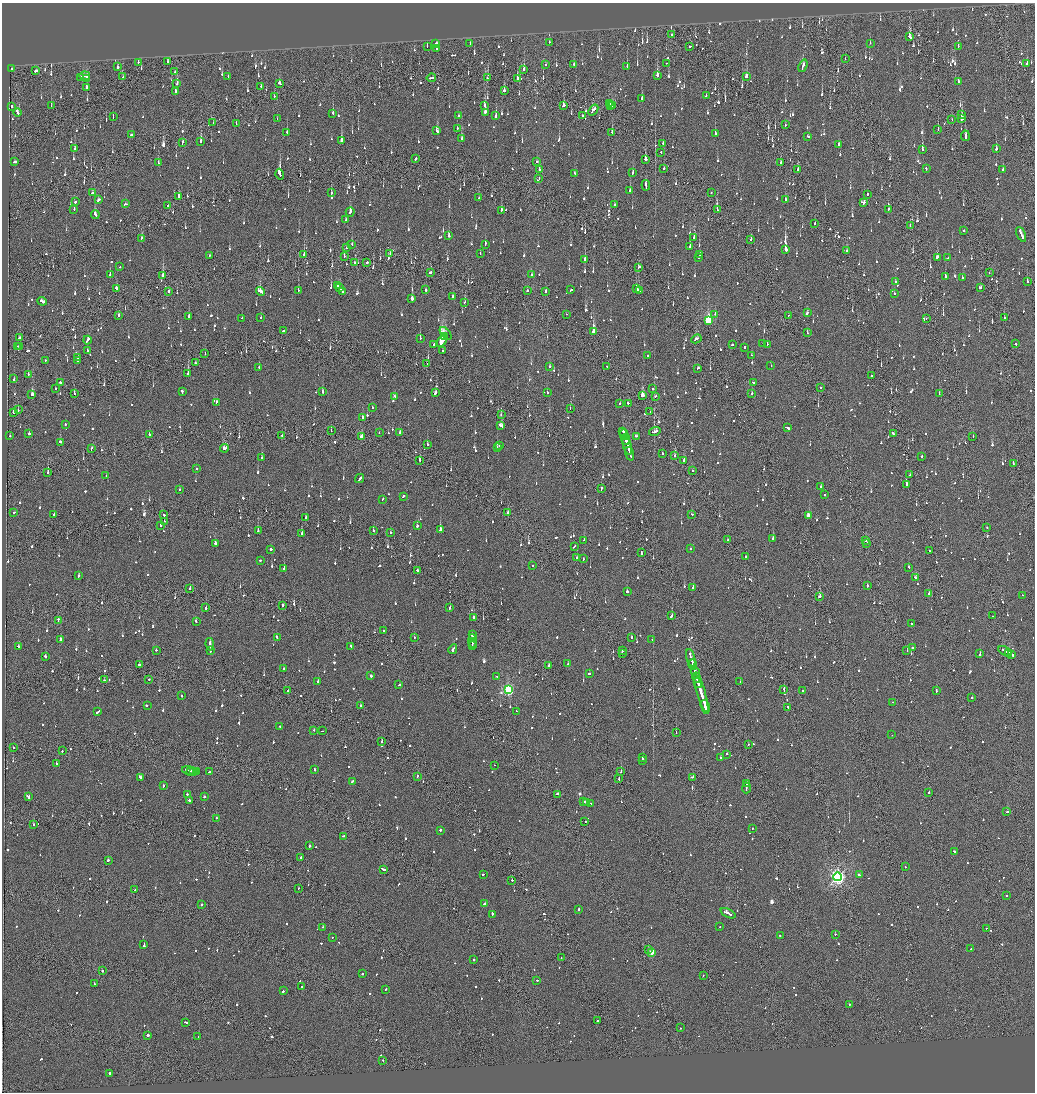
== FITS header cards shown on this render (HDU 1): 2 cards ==
NAXIS1  =                 2065
NAXIS2  =                 2180

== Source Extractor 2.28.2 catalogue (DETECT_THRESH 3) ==
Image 2065 x 2180 px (HDU 1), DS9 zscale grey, zoomed out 1/2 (1 PNG px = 2 x 2 image px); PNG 1037 x 1094 px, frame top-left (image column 1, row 2179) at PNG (2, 3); each listed source drawn as its Kron ellipse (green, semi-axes under 4 px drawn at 4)
Background -0.121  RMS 0.068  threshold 0.203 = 3 sigma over >= 5 px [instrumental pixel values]
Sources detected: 1889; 78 cannot appear on this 1/2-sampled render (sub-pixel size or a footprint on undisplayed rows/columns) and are neither listed nor drawn; of the other 1811, the 500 brightest by FLUX_AUTO listed and drawn (1311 fainter detections omitted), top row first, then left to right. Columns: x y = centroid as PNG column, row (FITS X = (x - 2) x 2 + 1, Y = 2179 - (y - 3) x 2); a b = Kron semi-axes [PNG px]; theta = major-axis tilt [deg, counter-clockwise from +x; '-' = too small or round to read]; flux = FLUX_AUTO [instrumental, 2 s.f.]
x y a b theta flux
672 34 3 2 - 290
910 37 4 2 - 460
549 42 2 2 - 220
436 43 2 2 - 800
870 43 2 2 - 220
470 44 3 2 - 210
690 46 2 2 - 150
958 46 2 2 - 140
427 47 2 2 - 130
437 49 2 2 - 420
845 59 2 1 - 120
138 62 2 1 - 170
167 62 3 2 - 130
666 63 2 2 - 140
1027 63 3 2 - 150
574 64 2 2 - 160
546 65 2 2 - 260
627 66 3 2 - 160
803 66 6 2 68 350
118 67 2 2 - 160
11 69 2 2 - 290
524 69 3 2 - 560
35 71 3 2 - 340
175 72 2 2 - 410
657 75 3 2 - 660
85 76 5 2 - 380
228 76 2 2 - 130
123 77 2 1 - 180
747 77 3 2 - 630
81 78 2 2 - 310
87 78 2 2 - 240
431 78 5 2 - 300
487 78 2 1 - 130
517 79 3 2 - 440
959 82 2 2 - 240
280 83 3 2 - 280
177 84 3 2 - 330
261 86 2 2 - 160
87 88 3 2 - 160
504 90 2 2 - 560
175 91 2 2 - 180
274 96 2 1 - 490
706 96 2 2 - 150
642 98 2 2 - 200
609 104 2 2 - 140
484 105 4 2 - 140
12 106 3 2 - 200
51 106 2 2 - 120
563 106 3 2 - 290
611 106 2 1 - 190
613 106 2 2 - 350
593 110 6 2 51 270
17 112 4 2 - 560
485 112 2 2 - 680
333 113 2 2 - 250
496 115 3 2 - 260
961 115 3 2 - 130
459 116 2 2 - 120
582 116 2 2 - 630
113 117 2 2 - 120
277 119 2 1 - 170
961 119 3 2 - 310
952 120 2 1 - 260
213 123 2 1 - 140
236 124 3 2 - 120
785 125 2 2 - 140
457 129 2 2 - 130
938 130 2 1 - 180
437 131 4 3 - 150
287 132 2 2 - 300
612 132 2 2 - 250
715 134 2 2 - 460
131 135 3 2 - 170
808 136 2 2 - 120
965 136 5 2 - 420
461 139 4 2 - 160
341 140 3 2 - 980
182 142 3 2 - 220
201 142 3 2 - 450
663 143 2 1 - 270
839 144 2 2 - 220
75 149 2 2 - 170
996 149 2 2 - 300
922 150 2 2 - 1100
661 152 2 1 - 250
416 158 3 2 - 240
645 159 2 2 - 660
537 161 2 2 - 320
14 162 4 2 - 170
158 163 2 2 - 180
781 163 2 2 - 250
664 168 2 2 - 210
926 168 3 2 - 120
1003 169 2 2 - 230
539 170 2 2 - 310
798 170 3 2 - 140
575 173 3 2 - 120
633 173 2 2 - 180
280 174 5 2 - 5900
539 179 2 2 - 120
646 185 5 2 - 300
630 191 2 2 - 720
92 193 3 2 - 240
331 193 2 2 - 120
711 193 2 1 - 260
867 194 2 2 - 190
179 196 3 2 - 270
479 198 2 1 - 170
98 200 3 2 - 180
785 200 2 2 - 210
75 202 2 2 - 240
864 203 4 2 - 220
125 204 3 2 - 130
168 205 2 2 - 180
615 205 2 2 - 170
74 209 2 2 - 150
888 209 2 2 - 130
501 210 3 2 - 160
717 210 2 1 - 140
350 212 5 2 - 190
95 214 4 2 - 390
346 220 3 2 - 150
815 223 2 2 - 160
910 226 2 1 - 140
964 230 2 2 - 240
1021 234 8 2 -66 530
449 236 2 2 - 730
694 237 3 2 - 200
142 238 3 2 - 220
751 239 2 2 - 230
352 244 2 2 - 480
485 244 3 2 - 120
690 247 2 2 - 240
347 248 2 2 - 280
785 249 3 2 - 5000
847 251 2 2 - 140
304 254 2 2 - 320
390 254 2 2 - 200
480 254 2 1 - 190
700 254 2 2 - 480
209 255 2 2 - 160
344 257 2 1 - 290
699 257 2 2 - 510
937 257 4 2 - 310
948 258 2 2 - 220
585 259 2 2 - 270
367 262 2 1 - 640
354 263 2 1 - 200
120 267 2 2 - 140
639 267 3 2 - 170
430 273 3 2 - 160
989 273 2 1 - 120
110 274 2 2 - 240
532 275 3 2 - 200
163 276 2 2 - 470
945 276 2 2 - 620
963 277 3 2 - 140
895 282 2 2 - 120
1027 282 3 2 - 200
338 285 3 2 - 470
340 288 4 2 - 350
980 288 3 2 - 130
116 289 3 2 - 610
636 289 3 2 - 210
425 290 2 2 - 160
571 290 3 2 - 160
169 291 3 2 - 130
260 291 5 3 - 310
298 291 2 2 - 170
342 291 3 2 - 230
527 291 2 2 - 160
546 291 2 2 - 460
639 291 4 2 - 280
894 293 2 2 - 370
452 297 2 2 - 220
412 299 2 2 - 1300
42 301 5 2 - 350
465 302 2 2 - 320
807 313 2 2 - 720
566 314 2 2 - 220
715 314 2 2 - 130
119 315 2 2 - 200
788 316 3 1 - 170
189 317 2 2 - 340
261 317 2 2 - 130
242 318 2 2 - 130
926 318 2 1 - 230
1004 318 3 2 - 350
708 320 4 3 - 1200
283 331 2 2 - 220
593 332 3 2 - 4600
446 333 7 3 -48 230
807 333 2 2 - 140
445 336 2 2 - 530
19 338 2 2 - 420
420 338 2 1 - 290
696 339 5 2 - 400
87 340 4 2 - 260
442 341 6 2 55 18000
763 343 2 2 - 430
732 344 2 2 - 290
767 344 2 1 - 350
1016 344 2 2 - 220
434 345 2 2 - 14000
17 346 3 2 - 240
20 346 2 2 - 270
744 347 2 2 - 400
87 350 2 2 - 170
443 351 2 1 - 130
205 354 2 2 - 150
751 355 2 1 - 200
647 356 2 2 - 130
78 358 3 2 - 290
45 360 2 2 - 120
78 361 4 2 - 480
195 363 2 2 - 140
427 364 2 1 - 530
550 366 2 2 - 190
607 366 2 1 - 160
771 366 2 2 - 170
259 367 2 1 - 140
698 368 3 2 - 120
188 373 2 2 - 320
28 375 2 2 - 130
872 375 2 2 - 200
14 379 2 2 - 230
60 382 2 2 - 210
753 383 3 2 - 160
821 387 2 2 - 140
56 388 2 1 - 150
653 389 2 2 - 340
182 392 4 2 - 280
322 392 2 2 - 360
435 393 4 2 - 530
547 393 2 2 - 180
74 394 2 2 - 210
752 394 2 2 - 420
939 394 2 1 - 300
32 395 3 2 - 760
395 396 2 2 - 210
642 396 3 2 - 1600
655 396 2 2 - 130
216 402 2 2 - 200
620 403 2 2 - 120
628 403 2 2 - 1100
372 407 2 2 - 130
570 408 2 1 - 240
18 410 2 1 - 150
14 412 3 2 - 350
650 412 3 1 - 130
501 415 2 2 - 210
363 417 2 2 - 200
65 424 2 2 - 140
501 426 4 2 - 260
788 428 4 2 - 650
331 431 2 1 - 250
623 431 3 2 - 230
655 431 6 2 17 330
400 432 2 2 - 130
29 433 2 2 - 430
379 433 2 1 - 170
893 433 4 2 - 280
149 434 2 2 - 360
282 435 2 2 - 570
624 435 5 2 - 380
10 436 2 2 - 180
636 436 2 2 - 240
973 436 2 2 - 120
361 437 3 2 - 210
625 439 5 1 - 380
60 442 2 2 - 190
427 444 2 2 - 170
499 446 2 2 - 450
627 446 9 2 -74 700
497 447 2 1 - 230
224 448 4 2 - 270
91 449 3 1 - 150
630 454 7 2 -73 590
663 454 2 2 - 150
675 455 3 2 - 560
922 456 2 1 - 130
262 458 2 2 - 220
419 460 2 2 - 660
684 461 3 2 - 260
1013 463 4 2 - 220
197 469 2 2 - 180
692 471 2 2 - 150
48 473 3 1 - 500
910 475 2 2 - 440
106 476 2 2 - 160
360 478 5 2 - 280
906 484 2 1 - 1300
821 487 2 2 - 330
179 489 2 2 - 150
601 489 4 1 - 170
825 494 2 1 - 220
403 496 3 2 - 120
382 499 2 2 - 170
508 512 2 1 - 290
14 513 2 2 - 130
54 514 3 2 - 190
691 514 3 2 - 130
164 515 2 2 - 170
808 515 3 2 - 130
306 518 2 2 - 190
164 521 2 1 - 120
161 525 2 2 - 120
417 526 2 2 - 390
987 527 2 2 - 120
440 529 3 2 - 1700
258 531 3 2 - 340
373 531 2 2 - 120
390 532 2 2 - 120
302 534 2 2 - 300
773 539 2 2 - 470
584 540 3 2 - 160
728 540 2 1 - 730
866 540 3 1 - 360
215 543 2 2 - 510
867 543 2 1 - 210
574 546 3 2 - 1400
690 548 2 2 - 130
271 549 2 2 - 430
929 551 2 2 - 310
641 553 4 1 - 210
746 557 2 2 - 120
577 558 2 1 - 270
583 559 2 2 - 140
260 560 2 2 - 130
533 565 2 2 - 160
909 567 2 2 - 190
284 569 2 2 - 1500
417 571 2 2 - 560
79 576 2 2 - 130
915 578 4 2 - 310
867 585 3 2 - 260
693 588 3 2 - 160
190 589 2 2 - 360
627 591 2 2 - 340
929 594 2 2 - 130
1022 595 2 2 - 170
820 596 2 2 - 660
282 605 2 2 - 260
450 607 3 2 - 150
206 608 2 2 - 380
672 615 3 2 - 200
992 616 2 1 - 180
474 617 2 2 - 190
58 620 3 2 - 330
196 622 3 2 - 290
911 624 2 2 - 170
383 631 2 2 - 140
472 635 4 2 - 630
414 637 2 2 - 130
631 637 3 2 - 270
277 638 3 2 - 330
652 639 2 2 - 160
61 640 3 2 - 320
472 641 7 1 -88 1400
472 643 3 1 - 690
210 644 6 2 -81 560
472 645 2 1 - 370
19 646 2 2 - 150
351 646 3 2 - 130
912 647 2 2 - 340
453 649 5 2 - 320
156 650 2 2 - 120
210 650 3 2 - 150
907 650 2 1 - 200
622 651 2 2 - 140
1005 651 7 2 -28 2200
1009 653 3 2 - 930
622 654 2 2 - 140
980 654 3 2 - 280
1012 655 3 2 - 1000
45 656 3 2 - 400
691 658 9 2 -74 1000
568 664 2 2 - 210
693 664 5 2 - 800
139 665 2 2 - 330
549 665 2 2 - 310
284 668 2 2 - 120
695 673 6 2 -74 1100
590 674 2 2 - 140
371 676 2 2 - 540
497 676 2 2 - 130
696 678 5 1 - 410
149 679 2 2 - 200
104 680 2 1 - 180
318 681 4 2 - 760
740 682 2 2 - 350
698 683 5 2 - 410
399 685 2 1 - 180
784 689 4 1 - 250
508 690 3 3 - 2000
802 690 2 2 - 140
288 691 2 2 - 230
936 691 3 2 - 220
701 694 19 2 -73 1500
181 696 2 2 - 150
971 698 2 2 - 140
892 702 2 1 - 280
147 705 2 2 - 540
361 705 2 2 - 390
705 707 7 2 -75 570
788 707 3 2 - 120
98 711 4 2 - 250
516 711 2 2 - 130
280 726 2 2 - 140
314 730 2 2 - 130
322 731 2 1 - 180
676 733 2 1 - 340
892 735 2 2 - 240
382 741 3 1 - 130
748 744 2 2 - 150
13 747 2 2 - 140
62 751 2 2 - 120
727 754 2 2 - 550
642 758 4 2 - 310
720 758 2 2 - 180
643 760 2 1 - 120
56 763 2 2 - 170
494 765 2 1 - 170
314 769 3 2 - 160
189 770 7 2 -15 430
191 771 2 1 - 150
194 771 3 2 - 230
196 772 2 2 - 150
210 772 3 2 - 160
621 772 2 2 - 230
417 776 3 2 - 270
140 777 3 2 - 340
693 777 3 2 - 220
619 778 3 1 - 160
352 781 3 2 - 260
747 784 3 2 - 160
163 786 2 2 - 170
746 788 5 2 - 280
929 792 2 1 - 310
187 794 2 2 - 180
558 794 2 2 - 190
29 797 3 2 - 210
204 797 2 2 - 170
189 800 2 2 - 140
584 802 2 2 - 210
587 802 3 2 - 360
590 803 2 1 - 390
1007 812 2 2 - 230
216 818 2 2 - 130
585 821 2 2 - 130
34 825 2 2 - 200
752 829 2 2 - 190
440 830 2 2 - 770
343 836 3 2 - 150
309 846 2 2 - 730
954 851 3 2 - 310
301 857 2 2 - 160
108 860 2 2 - 380
905 867 2 2 - 220
383 869 4 2 - 260
483 874 2 2 - 130
859 875 3 2 - 210
838 877 4 4 - 4300
512 880 2 2 - 130
298 888 2 1 - 130
135 890 2 2 - 160
1007 895 2 2 - 140
485 903 2 2 - 1500
202 905 2 2 - 290
579 909 2 2 - 420
728 913 8 2 -26 620
492 914 4 2 - 190
323 927 2 2 - 130
720 927 2 2 - 180
986 928 2 1 - 150
835 934 2 1 - 310
780 936 2 2 - 170
332 937 2 2 - 180
144 945 4 2 - 340
648 949 2 1 - 410
971 949 2 2 - 240
652 952 3 3 - 270
561 958 3 2 - 130
474 960 2 2 - 240
102 970 2 2 - 470
362 974 2 2 - 130
703 975 2 1 - 120
537 980 2 2 - 160
95 984 3 2 - 170
302 987 2 2 - 330
385 989 2 2 - 130
283 991 2 2 - 170
849 1004 2 2 - 340
598 1021 2 2 - 610
186 1022 3 2 - 220
680 1028 2 2 - 300
148 1035 2 2 - 1600
198 1037 2 2 - 320
383 1060 2 1 - 120
110 1073 2 2 - 150
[1311 fainter detections neither listed nor drawn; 78 sub-pixel or undisplayed-footprint detections neither listed nor drawn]